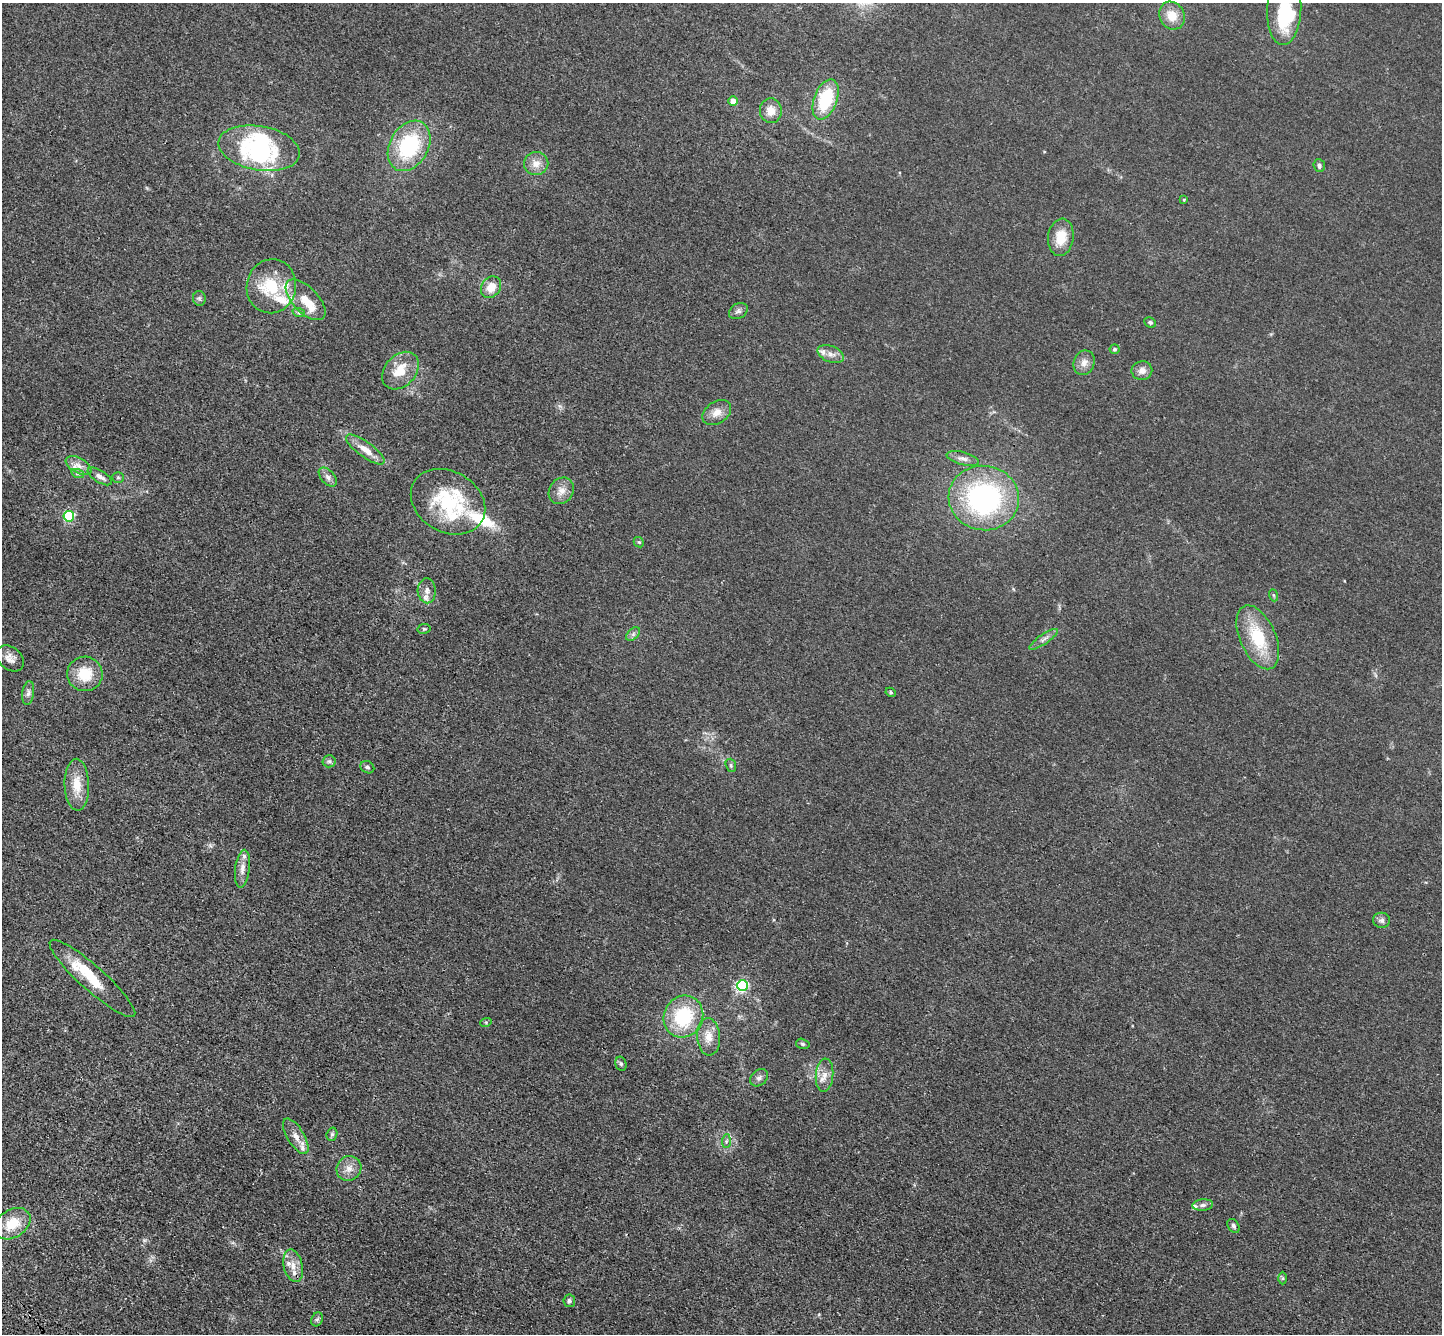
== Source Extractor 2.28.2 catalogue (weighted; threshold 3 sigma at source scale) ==
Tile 7 of 4 x 4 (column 3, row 2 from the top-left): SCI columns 2950-4389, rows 3053-4384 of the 5898 x 5967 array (HDU 1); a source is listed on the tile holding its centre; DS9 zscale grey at full resolution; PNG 1444 x 1336 px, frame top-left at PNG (2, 3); each listed source drawn as its Kron ellipse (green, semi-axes under 4 px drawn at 4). Shown black and unused: <1% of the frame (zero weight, under 3 of 4 exposures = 6% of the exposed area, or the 3 px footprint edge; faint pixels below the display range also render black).
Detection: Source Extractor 2.28.2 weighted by HDU 2 'WHT'; one run over the whole footprint, this tile lists its part. Background 0.0117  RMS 0.0039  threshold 0.0178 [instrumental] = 3 sigma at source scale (4.5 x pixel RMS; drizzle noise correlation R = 1.50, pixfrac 1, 0.05/0.05 arcsec/px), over >= 5 px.
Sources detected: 95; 5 inside a brighter object's white glare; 1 cosmic-ray / hot-pixel residue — neither listed nor drawn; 17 inside a brighter listed object's ellipse — not listed separately; the other 72 listed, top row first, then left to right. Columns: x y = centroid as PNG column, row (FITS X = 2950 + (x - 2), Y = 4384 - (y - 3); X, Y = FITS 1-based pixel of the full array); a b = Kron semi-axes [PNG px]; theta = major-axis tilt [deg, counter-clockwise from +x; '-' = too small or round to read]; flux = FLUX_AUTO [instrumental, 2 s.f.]
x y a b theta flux
1284 9 35 17 87 15
1172 16 14 12 -62 5.9
826 99 21 11 70 21
733 101 5 4 - 3.9
771 111 12 11 - 4.5
409 146 27 19 61 33
259 148 41 22 -10 41
536 163 12 11 - 3.7
1319 166 7 5 -86 1
1184 200 4 4 - 0.37
1061 237 19 13 83 8.1
271 286 27 24 78 16
491 287 11 9 56 6
199 298 7 6 - 0.97
306 300 25 12 -46 7.7
738 311 10 7 32 1.4
299 313 6 4 -19 0.69
1150 322 6 5 - 0.74
1115 349 5 5 - 0.83
831 354 14 8 -22 2.7
1084 363 12 10 69 3
400 371 21 15 47 9.5
1142 371 10 9 - 2.5
717 413 16 11 34 3.8
365 450 23 7 -36 5.3
963 458 16 6 -14 2.3
79 466 14 7 -29 2.9
78 474 6 4 -19 0.74
100 476 14 6 -31 2.3
118 477 5 5 - 0.64
328 477 11 6 -48 1.8
561 491 14 12 55 3.7
984 498 35 32 -10 71
448 502 39 30 -30 29
69 516 5 5 - 42
639 542 6 4 -42 0.51
427 591 12 9 -87 2.6
1273 595 6 4 -71 0.52
424 629 6 5 - 0.58
633 634 8 5 46 1.1
1258 637 34 18 -66 19
1044 639 17 5 34 1.8
10 658 15 11 -40 3.1
85 674 18 17 - 11
891 692 5 4 - 0.51
28 693 12 6 83 1.6
329 761 6 6 - 0.93
731 765 7 5 -71 0.72
367 767 7 5 -32 0.89
77 785 26 12 -88 7.9
242 869 19 7 82 3
1382 920 8 7 - 1.5
92 978 56 12 -42 16
742 985 5 5 - 57
683 1017 21 19 63 26
486 1022 6 4 18 0.46
708 1037 19 11 -86 5.5
803 1044 7 5 -16 0.69
621 1064 7 5 -75 0.88
824 1075 16 9 86 3.6
759 1078 10 7 41 1.6
332 1134 7 5 73 0.81
296 1136 20 8 -59 3.6
726 1141 7 4 87 0.72
349 1168 13 12 - 3.7
1203 1205 10 5 6 1.5
12 1224 19 14 32 10
1233 1226 7 5 -57 0.94
293 1266 16 9 -76 4
1283 1278 6 4 -89 0.6
569 1301 6 6 - 1.1
317 1319 7 5 67 0.85
Overlapping masked pixels (flux is a lower limit): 1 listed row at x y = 92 978
Isophote crosses this tile's border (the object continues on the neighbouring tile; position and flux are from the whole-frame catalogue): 1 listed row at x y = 1284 9